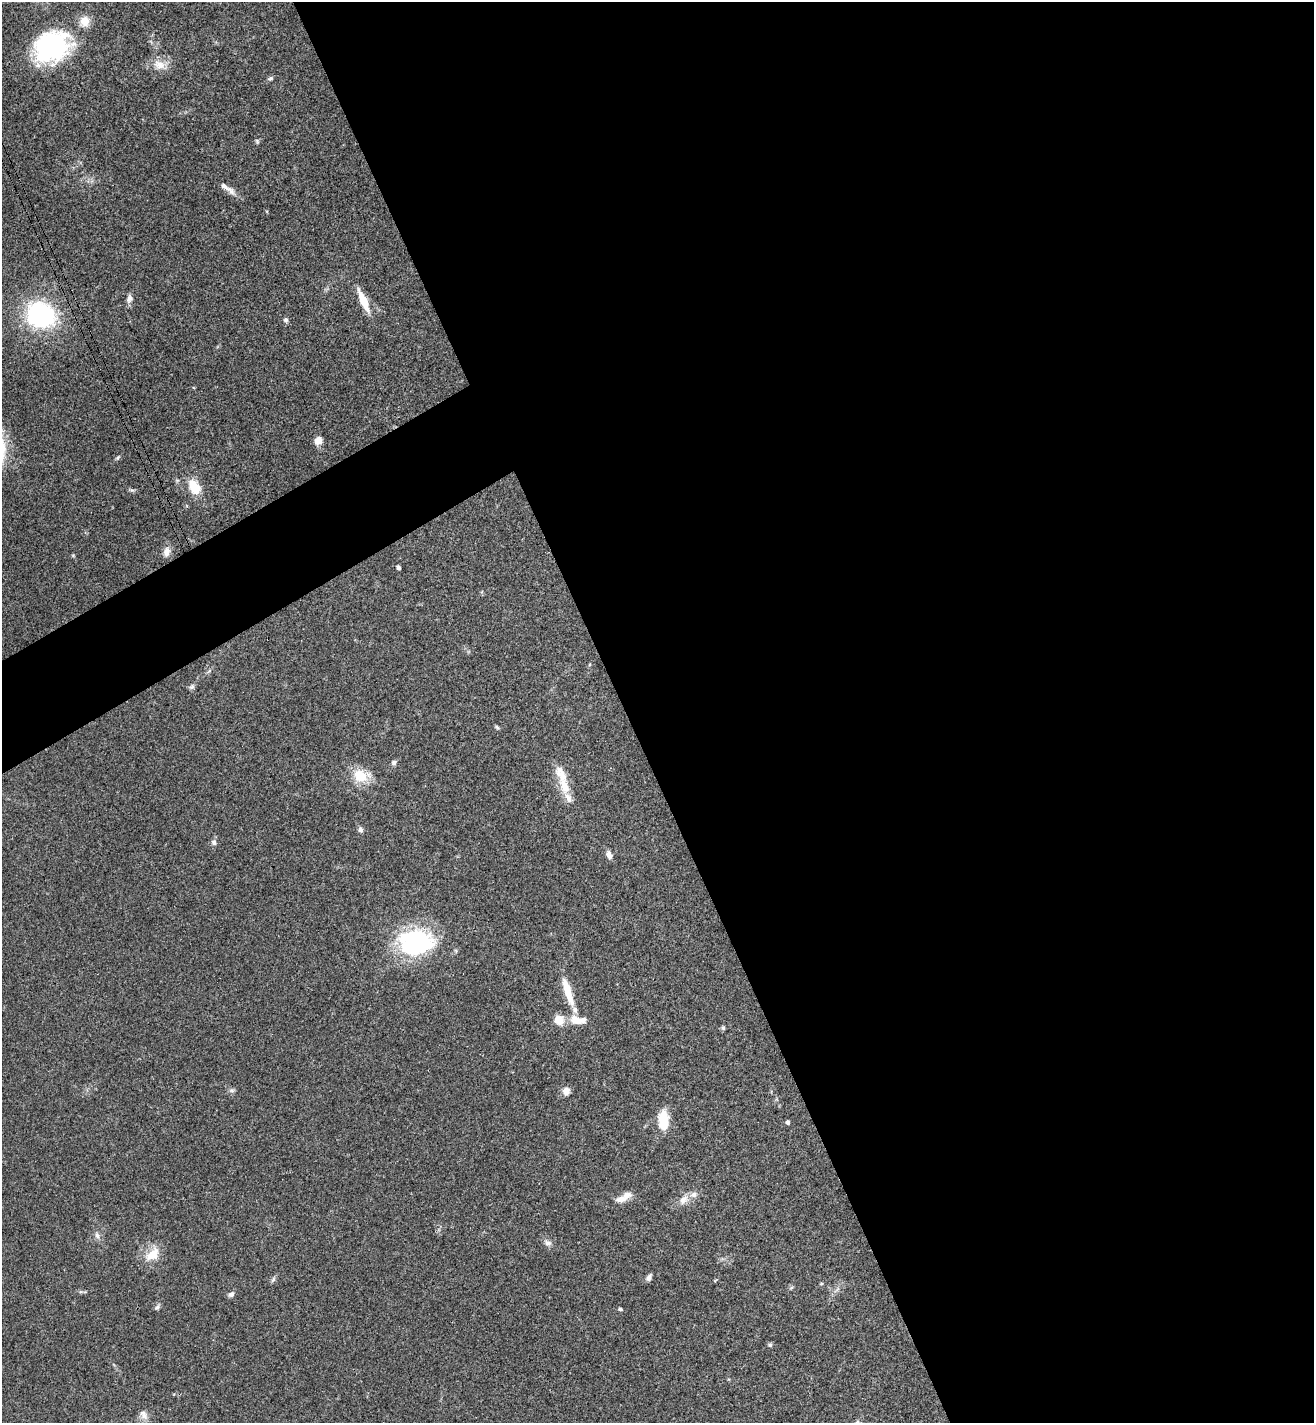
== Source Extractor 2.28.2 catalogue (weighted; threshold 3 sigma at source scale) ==
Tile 8 of 4 x 4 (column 4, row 2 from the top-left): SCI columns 4112-5423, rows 2879-4299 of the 5732 x 5755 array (HDU 1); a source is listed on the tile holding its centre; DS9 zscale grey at full resolution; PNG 1316 x 1425 px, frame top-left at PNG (2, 2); no overlay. Shown black and unused: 56% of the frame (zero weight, under 3 of 4 exposures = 4% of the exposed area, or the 3 px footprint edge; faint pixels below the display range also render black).
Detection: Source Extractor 2.28.2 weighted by HDU 2 'WHT'; one run over the whole footprint, this tile lists its part. Background 0.0388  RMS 0.0047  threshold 0.021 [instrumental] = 3 sigma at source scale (4.5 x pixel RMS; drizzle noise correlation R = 1.50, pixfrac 1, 0.05/0.05 arcsec/px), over >= 5 px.
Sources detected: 53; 7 inside a brighter listed object's ellipse — not listed separately; the other 46 listed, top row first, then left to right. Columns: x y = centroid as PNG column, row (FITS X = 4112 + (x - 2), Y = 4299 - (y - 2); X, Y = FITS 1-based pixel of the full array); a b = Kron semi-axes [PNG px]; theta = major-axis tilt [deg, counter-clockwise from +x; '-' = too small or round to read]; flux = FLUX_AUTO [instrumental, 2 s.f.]
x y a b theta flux
84 21 12 11 - 5.8
50 46 40 32 23 57
160 65 16 12 -23 5.4
271 78 6 5 - 0.92
257 141 7 3 -54 0.6
225 187 26 6 -33 3.4
129 298 11 8 75 2
363 301 23 7 -66 10
40 315 24 20 -25 66
286 320 7 6 - 1
319 440 8 7 - 4.2
118 457 6 4 45 0.68
194 487 18 12 -61 10
166 552 12 8 82 3.4
398 567 4 4 - 1.6
192 687 8 6 43 1.2
497 727 6 5 - 0.7
394 763 7 6 - 1.1
360 776 21 16 -37 10
564 786 26 12 -66 8.3
360 829 7 6 - 1.2
214 842 7 6 - 1.6
609 855 9 5 -71 2.6
416 942 40 28 0 55
568 992 37 8 -73 11
559 1020 12 12 - 5.3
583 1020 8 6 78 1.8
723 1028 6 5 - 0.77
232 1090 8 4 0 0.92
566 1091 9 7 84 3.3
663 1120 24 13 -90 9.9
788 1122 4 4 - 1.3
622 1199 20 9 19 4.3
683 1200 15 10 44 4.1
97 1235 10 6 -74 1.6
548 1243 10 8 -27 1.9
152 1254 23 14 45 8
649 1278 9 5 67 1.6
273 1280 9 4 62 1
821 1283 5 3 - 0.47
231 1294 8 6 34 1.5
157 1307 9 5 58 1.1
620 1309 4 3 - 0.98
770 1345 6 5 - 0.79
143 1415 15 9 -57 3
857 1422 11 6 27 1.4
Isophote crosses this tile's border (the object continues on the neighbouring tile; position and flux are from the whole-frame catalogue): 1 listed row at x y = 857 1422